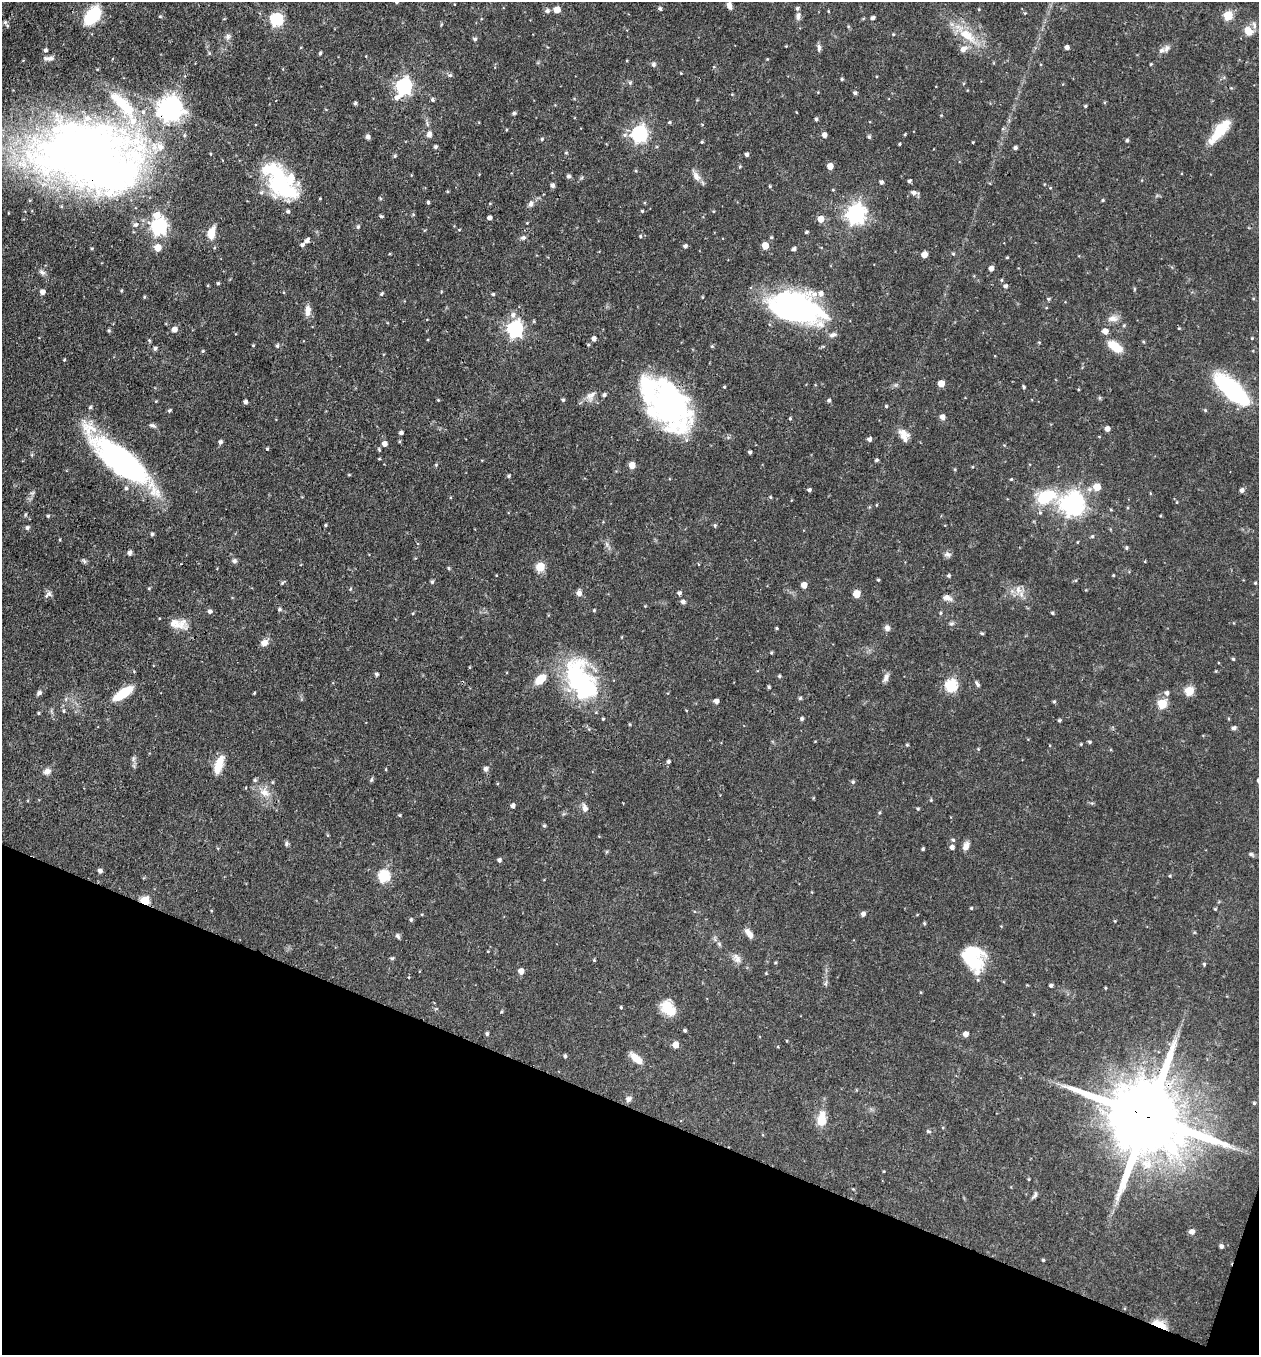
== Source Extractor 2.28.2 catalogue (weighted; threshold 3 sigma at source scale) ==
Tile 15 of 4 x 4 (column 3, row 4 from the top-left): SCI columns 2780-4036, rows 2-1354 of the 5429 x 5415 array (HDU 1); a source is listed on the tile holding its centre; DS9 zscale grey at full resolution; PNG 1261 x 1357 px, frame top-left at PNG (2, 2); no overlay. Shown black and unused: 19% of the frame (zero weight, under 3 of 4 exposures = <1% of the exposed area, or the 3 px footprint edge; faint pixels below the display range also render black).
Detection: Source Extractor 2.28.2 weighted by HDU 2 'WHT'; one run over the whole footprint, this tile lists its part. Background 0.0468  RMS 0.0035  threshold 0.0157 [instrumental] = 3 sigma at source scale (4.5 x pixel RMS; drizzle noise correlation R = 1.50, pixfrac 1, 0.05/0.05 arcsec/px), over >= 5 px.
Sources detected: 334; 4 inside a brighter object's white glare — not listed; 22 inside a brighter listed object's ellipse — not listed separately; the other 308 listed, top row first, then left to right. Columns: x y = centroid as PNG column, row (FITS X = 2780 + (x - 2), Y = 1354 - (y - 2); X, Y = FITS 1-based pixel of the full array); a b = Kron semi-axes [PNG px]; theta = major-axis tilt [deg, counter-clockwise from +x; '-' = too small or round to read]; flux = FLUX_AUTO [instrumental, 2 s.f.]
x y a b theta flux
396 2 4 4 - 0.65
729 6 10 6 -68 1.5
557 9 5 5 - 5
660 9 4 4 - 0.75
547 11 5 5 - 1.1
828 11 4 3 - 0.27
1025 13 4 4 - 0.28
1228 15 5 5 - 16
92 16 25 15 52 12
160 16 5 3 - 0.3
798 16 10 6 75 1.3
873 18 4 4 - 0.92
224 19 5 3 - 0.26
276 19 6 6 - 44
5 22 5 5 - 0.57
1248 31 12 9 -60 3.5
893 34 4 3 - 0.31
967 35 31 13 -36 9.6
228 36 8 6 77 1
475 39 5 4 - 0.74
786 46 3 2 - 0.22
819 47 10 5 -85 0.91
1067 47 4 4 - 1.2
1167 48 9 6 67 1.2
963 49 10 8 29 1.9
45 50 4 4 - 0.74
320 53 4 3 - 0.57
50 58 9 6 7 1.1
767 59 3 3 - 0.27
653 64 7 6 - 0.76
681 73 3 3 - 0.25
450 75 6 6 - 0.59
842 79 4 4 - 0.42
630 83 5 5 - 0.53
403 86 8 6 63 95
855 93 4 4 - 0.74
432 100 5 4 - 0.58
355 103 4 4 - 0.55
1085 106 4 3 - 0.4
170 108 8 8 - 320
514 113 5 4 - 0.52
816 119 4 4 - 0.54
669 122 4 4 - 0.38
1220 131 34 10 50 9.3
429 134 7 6 - 1.3
639 134 7 6 - 100
824 135 4 4 - 1.8
368 137 5 4 - 1.1
869 137 5 4 - 0.61
542 139 5 4 - 0.45
1127 140 5 4 - 0.58
702 142 4 3 - 0.38
973 142 3 3 - 0.25
899 144 3 3 - 0.36
436 147 4 4 - 0.74
1015 148 4 4 - 0.89
566 153 5 4 - 0.37
747 154 4 4 - 0.86
395 156 5 4 - 0.49
88 158 128 68 -10 280
830 166 5 5 - 3.6
568 176 5 5 - 0.81
696 176 13 8 -57 2.2
909 181 4 3 - 0.76
280 182 47 22 -55 37
881 182 4 4 - 0.93
553 185 5 4 - 0.86
770 186 4 4 - 0.33
833 190 3 3 - 0.3
913 192 8 6 -25 1.1
380 198 5 3 - 0.37
1103 200 4 4 - 0.39
428 202 4 3 - 0.58
531 204 8 7 - 1.2
642 211 4 4 - 0.42
855 213 7 7 - 160
381 216 5 3 - 0.49
489 218 4 4 - 1.2
821 219 5 5 - 4.3
527 223 3 3 - 0.24
159 226 7 6 - 100
358 227 5 5 - 0.6
806 232 4 3 - 0.39
211 233 11 7 75 5.3
640 236 4 4 - 0.34
771 237 4 4 - 0.37
523 238 7 6 - 0.82
307 240 8 5 44 1
685 246 4 4 - 0.97
765 246 5 5 - 5.3
158 247 5 5 - 5.2
92 248 4 3 - 0.35
794 249 5 4 - 0.78
924 254 5 5 - 3.6
953 254 5 4 - 0.43
1007 257 3 3 - 0.31
991 268 4 4 - 1.9
42 272 10 6 -29 1.1
1001 280 5 3 - 0.35
218 283 4 4 - 0.43
1005 286 4 4 - 0.89
42 292 4 4 - 1.8
382 294 4 4 - 0.5
493 294 4 4 - 0.45
144 297 4 3 - 0.4
1048 299 5 4 - 0.48
796 307 58 30 -16 67
308 311 14 7 85 2.4
513 315 8 7 - 1.5
1112 318 13 8 1 2.2
1124 325 4 4 - 0.4
174 329 5 5 - 2.3
515 329 7 6 - 98
109 330 4 4 - 0.52
1105 331 5 5 - 2.8
594 338 5 4 - 1.4
1252 338 3 3 - 0.3
149 340 5 4 - 0.36
1039 342 4 3 - 0.29
253 345 3 3 - 0.29
277 346 5 4 - 0.62
712 346 5 4 - 0.45
1115 347 15 8 -36 7.1
155 348 4 4 - 0.79
203 351 5 4 - 0.39
64 360 3 3 - 0.3
941 383 5 5 - 5.3
724 387 3 3 - 0.34
1024 387 5 3 - 0.42
1232 389 43 16 -43 37
604 395 5 4 - 0.81
591 396 15 10 50 2.5
438 400 4 3 - 0.31
563 400 4 4 - 0.5
829 400 4 4 - 0.68
156 401 3 3 - 0.25
245 402 4 4 - 0.96
668 406 55 35 -43 75
886 406 4 4 - 0.42
90 407 5 4 - 0.52
169 410 5 4 - 0.53
1205 410 4 4 - 0.42
942 417 5 5 - 2
790 418 4 3 - 0.37
153 425 8 5 -22 0.81
1107 428 4 4 - 1.8
401 433 4 3 - 0.84
904 434 15 11 -54 3.1
870 439 5 5 - 1
220 442 5 4 - 0.9
384 444 5 5 - 1.9
267 449 4 3 - 0.37
750 452 4 3 - 0.64
32 455 6 4 -71 0.38
119 459 74 23 -40 73
876 460 4 3 - 0.63
436 464 5 3 - 0.3
632 465 5 5 - 5.1
972 467 4 3 - 0.29
349 475 5 3 - 0.3
509 476 4 3 - 0.54
1011 479 4 3 - 0.32
1097 487 5 5 - 8.1
1089 489 7 6 - 1.2
809 490 4 3 - 0.82
1242 490 5 4 - 1.2
770 497 5 3 - 0.34
1046 497 25 15 21 14
1177 502 4 3 - 0.24
1072 503 8 8 - 280
1111 510 5 3 - 0.31
48 516 4 4 - 0.5
325 525 4 3 - 0.41
715 525 6 4 -71 0.49
27 528 6 6 - 0.68
152 534 4 4 - 0.59
1092 536 5 4 - 0.47
1077 542 4 3 - 0.25
1126 548 5 4 - 0.47
129 553 5 4 - 1.2
947 554 10 6 -11 1
84 561 9 4 -36 0.66
234 561 6 6 - 0.84
540 567 5 5 - 15
449 568 5 3 - 0.36
1113 575 4 3 - 0.31
949 576 4 4 - 0.6
878 580 4 3 - 0.4
432 582 4 4 - 0.62
282 583 5 4 - 0.48
1255 583 4 3 - 0.32
804 585 5 4 - 3.6
149 588 4 3 - 0.39
350 589 5 4 - 0.4
1018 589 10 6 -89 1.9
579 593 6 5 - 2
679 593 5 4 - 0.98
48 594 13 6 42 1.1
856 594 5 5 - 7.6
947 598 12 7 -22 1.8
683 602 5 5 - 1.1
280 609 5 4 - 0.59
594 610 3 3 - 0.38
210 611 5 5 - 0.97
413 613 4 3 - 0.32
940 613 4 4 - 0.38
1052 613 4 3 - 0.49
177 624 23 12 0 4.5
951 624 6 4 0 0.59
777 628 3 3 - 0.36
887 628 7 6 - 1.3
982 633 5 4 - 0.39
264 642 10 8 33 1.9
771 653 4 3 - 0.37
1233 659 4 4 - 0.4
376 674 4 4 - 0.65
779 676 4 4 - 0.47
886 677 12 6 67 1.3
540 679 12 7 41 5.9
581 680 55 30 -62 41
977 684 8 4 -55 0.72
951 685 6 6 - 36
769 687 4 3 - 0.47
1189 691 5 5 - 13
39 693 7 6 - 0.89
123 693 21 8 34 10
254 693 3 3 - 0.31
1167 693 6 5 - 1.2
800 698 5 4 - 0.48
716 701 4 4 - 1.4
1054 701 5 4 - 0.44
1162 704 5 5 - 15
64 711 5 4 - 0.45
38 713 4 3 - 0.35
802 719 4 4 - 0.71
1059 720 4 4 - 0.51
1234 728 5 4 - 0.98
1089 742 4 3 - 0.54
1081 744 4 3 - 0.31
907 745 4 3 - 0.43
978 749 4 4 - 0.29
133 759 8 4 89 0.81
668 762 4 4 - 0.66
219 765 23 8 71 5.6
386 769 4 3 - 0.25
486 769 7 6 - 0.95
47 771 9 7 28 1.8
255 780 5 5 - 0.5
272 782 5 3 - 0.35
853 782 5 5 - 0.62
265 793 15 10 -26 3.6
931 800 4 4 - 0.37
513 806 5 4 - 1.3
585 808 11 6 -76 1.6
918 809 4 4 - 0.45
879 812 5 4 - 0.43
400 815 4 4 - 0.35
544 826 5 4 - 0.49
327 835 5 3 - 0.33
953 840 5 4 - 0.51
286 844 7 5 80 0.61
966 846 11 7 67 1.8
952 847 5 5 - 1.2
923 849 3 3 - 0.47
1251 854 6 5 - 0.59
499 860 4 4 - 0.85
100 871 4 4 - 1.2
383 876 6 6 - 33
1170 876 4 4 - 0.36
145 901 5 5 - 18
971 908 5 4 - 0.32
1215 909 4 3 - 0.36
863 914 4 4 - 1.2
411 920 5 3 - 0.56
1115 921 5 3 - 0.28
924 923 5 4 - 0.46
749 933 14 6 -53 2.1
398 936 8 5 -59 0.72
972 957 29 22 -66 16
392 958 6 4 40 0.45
737 958 15 9 -56 2.2
594 960 4 3 - 0.33
775 963 4 3 - 0.36
1204 964 4 4 - 0.42
521 971 5 4 - 2.7
766 973 4 3 - 0.28
1051 985 4 3 - 0.73
1105 988 4 3 - 0.31
621 1007 4 3 - 0.38
667 1008 16 16 - 6.7
502 1011 4 3 - 0.37
685 1030 4 3 - 0.6
487 1034 5 4 - 0.64
966 1034 4 4 - 2.2
675 1045 5 5 - 4.3
565 1056 4 4 - 0.62
636 1058 17 8 -42 4.1
628 1099 8 7 - 1.2
1254 1103 4 4 - 0.45
1148 1117 24 18 -25 5800
821 1119 15 9 83 6.2
928 1131 7 4 -26 0.51
1029 1179 3 3 - 0.35
1035 1195 10 4 59 0.83
1192 1232 5 5 - 1.8
1221 1246 4 4 - 0.99
1043 1260 3 3 - 0.38
1160 1324 20 8 -26 4.7
Overlapping masked pixels (flux is a lower limit): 8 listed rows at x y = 170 108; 88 158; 1232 389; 668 406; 119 459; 145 901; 1148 1117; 1160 1324
Isophote crosses this tile's border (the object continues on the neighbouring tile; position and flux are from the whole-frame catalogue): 3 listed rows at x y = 396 2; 88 158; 119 459